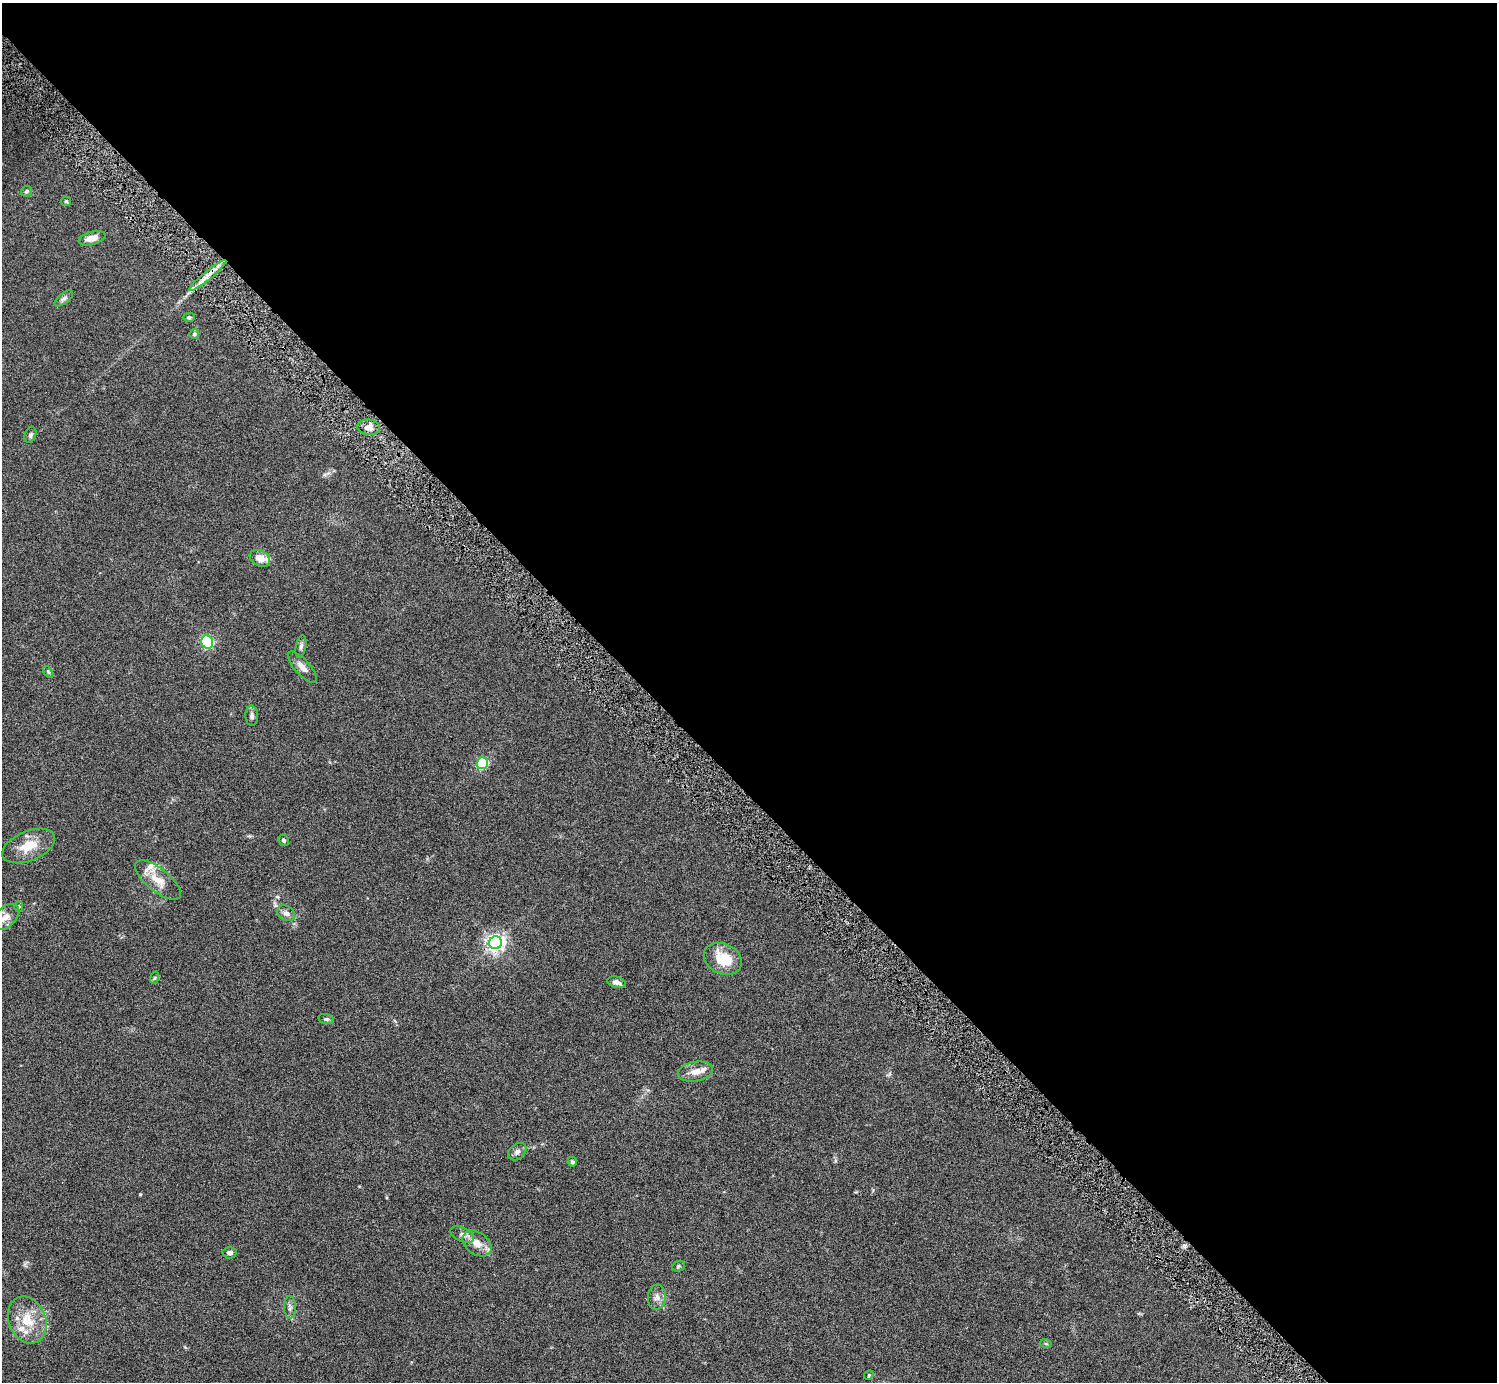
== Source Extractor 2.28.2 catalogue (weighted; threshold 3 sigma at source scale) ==
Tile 8 of 4 x 4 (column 4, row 2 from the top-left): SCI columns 4523-6017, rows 3094-4473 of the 6023 x 6019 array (HDU 1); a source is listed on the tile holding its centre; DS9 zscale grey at full resolution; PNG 1499 x 1384 px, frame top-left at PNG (2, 3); each listed source drawn as its Kron ellipse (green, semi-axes under 4 px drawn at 4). Shown black and unused: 57% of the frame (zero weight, under 5 of 9 exposures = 3% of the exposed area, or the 3 px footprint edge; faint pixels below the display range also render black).
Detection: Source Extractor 2.28.2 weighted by HDU 2 'WHT'; one run over the whole footprint, this tile lists its part. Background 0.0498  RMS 0.0042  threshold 0.0172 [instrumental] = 3 sigma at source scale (4.09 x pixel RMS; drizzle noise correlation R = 1.36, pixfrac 0.8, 0.05/0.05 arcsec/px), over >= 5 px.
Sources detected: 45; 6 inside a brighter listed object's ellipse — not listed separately; the other 39 listed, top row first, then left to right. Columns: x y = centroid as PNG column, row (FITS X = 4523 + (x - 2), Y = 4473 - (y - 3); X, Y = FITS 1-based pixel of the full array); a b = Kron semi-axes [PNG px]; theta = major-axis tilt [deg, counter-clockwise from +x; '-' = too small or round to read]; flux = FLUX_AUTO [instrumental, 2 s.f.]
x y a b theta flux
27 191 6 5 - 0.71
66 201 5 4 - 0.46
92 238 14 6 16 3.4
208 275 24 4 40 3.6
64 298 11 5 38 1
189 317 6 4 0 0.58
194 334 5 5 - 0.76
369 427 11 7 -7 2.4
30 435 8 5 67 0.97
260 558 11 7 -28 3.9
207 642 7 5 -66 48
301 646 11 5 78 1
302 667 20 7 -47 2.6
48 672 7 3 -53 0.47
252 716 10 6 -87 1.3
482 763 6 5 - 39
284 840 6 5 - 0.8
29 846 28 15 22 8.1
158 880 28 11 -39 5.9
19 906 5 4 - 0.6
286 913 9 7 -32 1.8
5 917 16 10 40 3.8
496 943 6 6 - 170
723 959 20 15 -24 11
154 978 6 4 70 0.5
617 982 9 5 -15 1.8
326 1019 8 5 -14 0.81
695 1072 17 10 10 3.4
517 1152 10 7 40 1.5
572 1162 5 4 - 0.67
462 1234 12 7 -23 1.7
477 1243 16 11 -36 4.3
229 1253 7 5 -3 1.1
678 1266 6 5 - 0.66
657 1297 12 9 85 2.3
290 1307 11 6 -89 1.3
27 1320 24 18 -67 10
1046 1344 6 3 -19 0.4
869 1375 5 4 - 0.41
Unlisted compact peaks at least as high as the median listed source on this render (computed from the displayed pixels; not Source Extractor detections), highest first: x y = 140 1194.